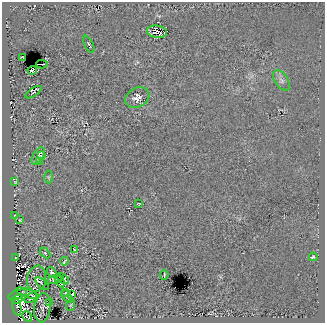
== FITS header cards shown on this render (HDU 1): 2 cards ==
NAXIS1  =                  323
NAXIS2  =                  321

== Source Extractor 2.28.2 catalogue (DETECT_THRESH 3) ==
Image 323 x 321 px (HDU 1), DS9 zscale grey, 1 PNG px = 1 image px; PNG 327 x 325 px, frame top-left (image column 1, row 321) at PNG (2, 2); each listed source drawn as its Kron ellipse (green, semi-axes under 4 px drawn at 4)
Background -4.67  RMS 24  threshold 72.7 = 3 sigma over >= 5 px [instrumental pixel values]
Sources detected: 43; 3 with non-positive FLUX_AUTO (blend fragments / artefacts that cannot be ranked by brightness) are neither listed nor drawn; the other 40 listed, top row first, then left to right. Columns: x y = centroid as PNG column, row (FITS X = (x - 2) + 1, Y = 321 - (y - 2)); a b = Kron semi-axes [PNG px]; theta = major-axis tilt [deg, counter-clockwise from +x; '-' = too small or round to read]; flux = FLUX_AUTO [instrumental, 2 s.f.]
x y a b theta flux
157 32 10 6 -9 7500
89 44 9 2 -65 1900
23 57 4 2 - 490
42 64 5 2 - 2900
32 70 4 4 - 2900
281 80 11 6 -56 6400
34 92 9 4 33 1100
137 98 13 9 28 12000
41 155 3 2 - 910
38 156 10 5 61 3600
40 161 2 2 - 1200
48 177 6 4 90 2400
15 182 3 2 - 1100
138 203 3 2 - 1200
14 216 3 2 - 1000
20 220 3 2 - 1000
75 250 4 3 - 1400
45 253 6 4 -45 2300
313 257 4 3 - 6200
15 258 2 2 - 860
64 261 4 2 - 1400
52 272 6 3 -53 2600
164 275 5 2 - 1200
37 279 13 9 78 11000
63 279 7 4 -42 5600
55 280 8 4 14 2500
60 281 6 3 -73 1800
42 284 8 4 -41 2800
66 292 3 2 - 1300
28 293 12 4 -19 2500
72 294 3 2 - 1700
18 295 10 4 19 3800
67 297 7 3 -53 2100
31 298 7 4 34 4100
17 299 5 2 - 700
49 303 3 2 - 960
71 305 6 3 71 1700
17 307 8 4 -80 320
42 308 15 8 83 8800
27 316 6 4 -57 2100
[3 non-positive-flux detections neither listed nor drawn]